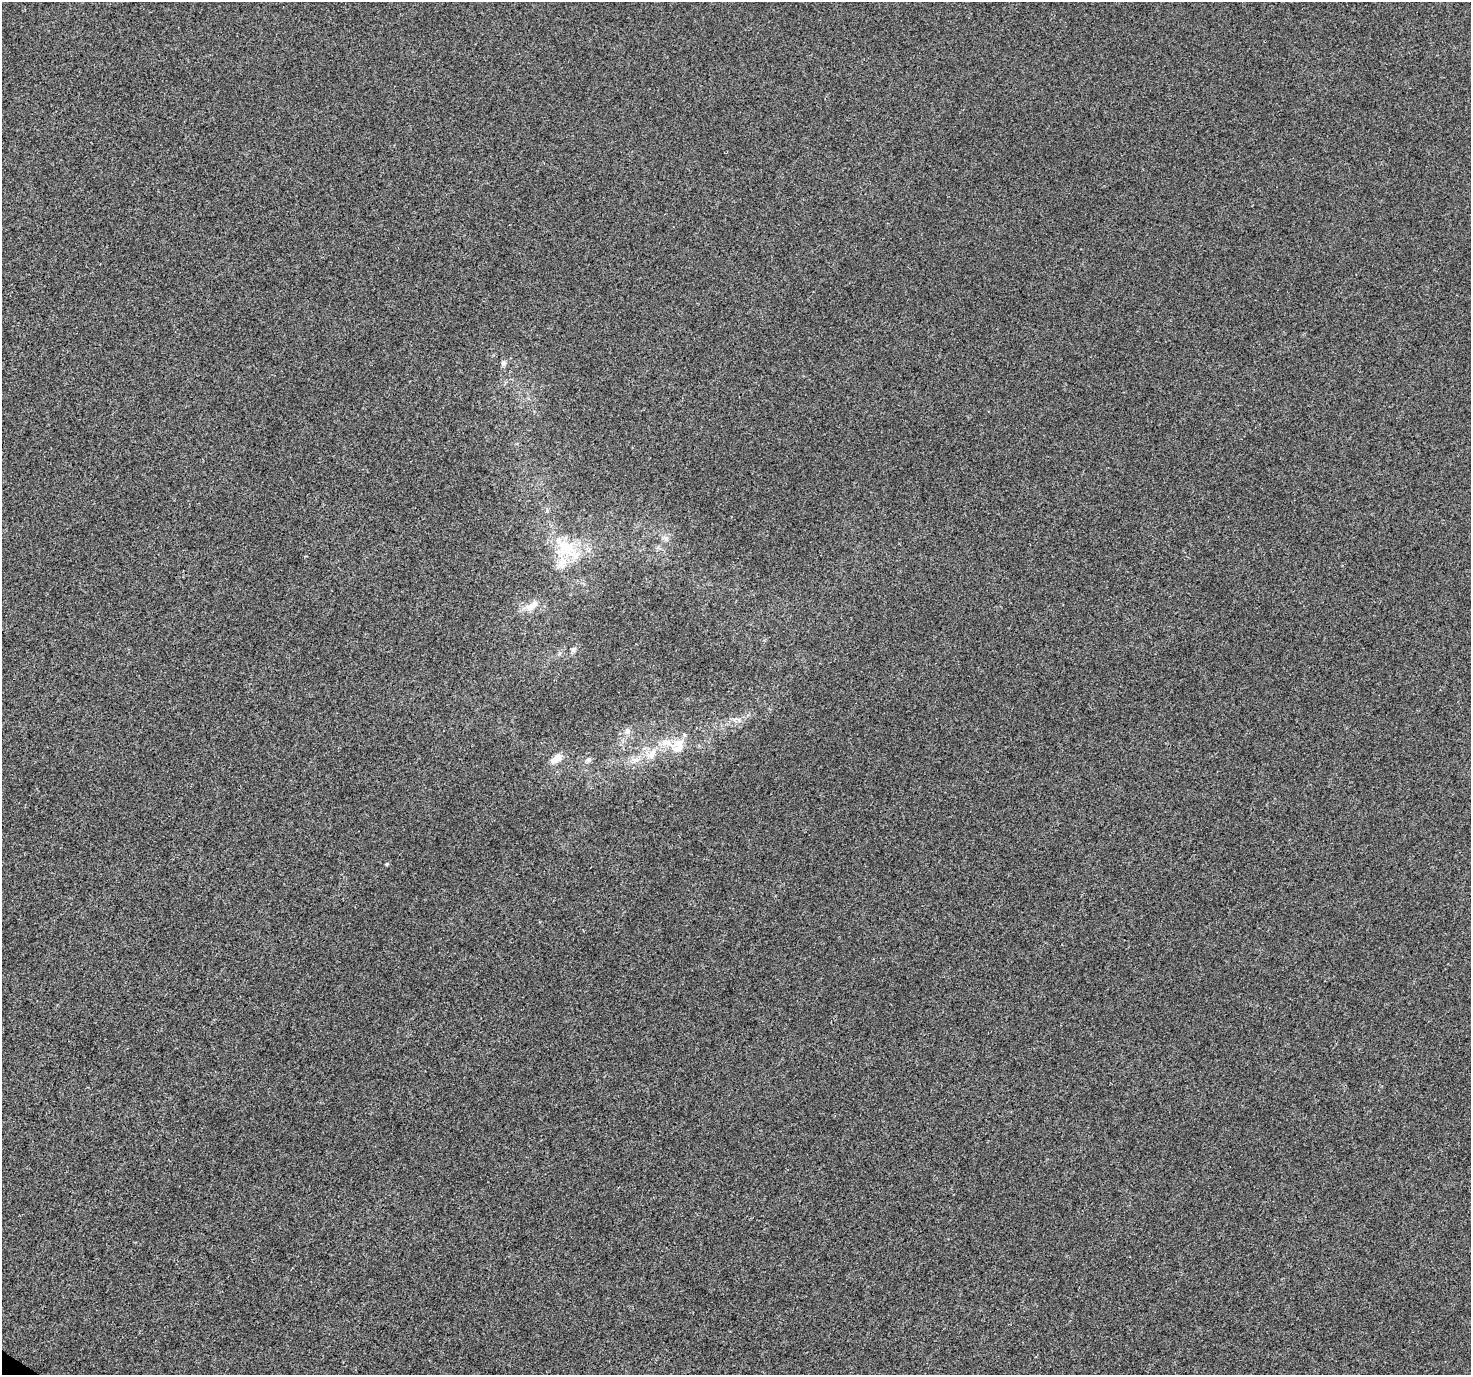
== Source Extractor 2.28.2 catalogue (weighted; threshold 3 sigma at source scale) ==
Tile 7 of 4 x 4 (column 3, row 2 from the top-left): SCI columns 2981-4449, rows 3046-4418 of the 5955 x 6026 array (HDU 1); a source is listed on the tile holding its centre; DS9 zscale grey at full resolution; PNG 1473 x 1377 px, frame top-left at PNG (2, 2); no overlay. Shown black and unused: <1% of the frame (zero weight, under 3 of 4 exposures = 5% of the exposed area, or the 3 px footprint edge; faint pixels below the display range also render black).
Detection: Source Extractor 2.28.2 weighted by HDU 2 'WHT'; one run over the whole footprint, this tile lists its part. Background -4.45e-05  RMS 0.0037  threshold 0.0165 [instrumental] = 3 sigma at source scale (4.5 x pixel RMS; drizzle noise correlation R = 1.50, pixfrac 1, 0.0396/0.0396 arcsec/px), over >= 5 px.
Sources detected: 12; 2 inside a brighter listed object's ellipse — not listed separately; the other 10 listed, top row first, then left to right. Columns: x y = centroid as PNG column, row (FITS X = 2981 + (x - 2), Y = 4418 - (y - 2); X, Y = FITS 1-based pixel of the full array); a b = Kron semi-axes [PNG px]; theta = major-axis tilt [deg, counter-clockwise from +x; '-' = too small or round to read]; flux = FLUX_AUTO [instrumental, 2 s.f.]
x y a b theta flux
503 363 7 7 - 1
563 545 19 14 -27 8.7
562 564 17 12 71 5.2
532 606 21 8 35 3.5
573 650 7 6 - 0.87
627 731 9 6 62 1.4
679 743 15 12 36 4.6
651 754 14 9 40 3.6
589 759 8 5 45 0.82
554 760 12 9 47 2.4
Unlisted compact peaks at least as high as the median listed source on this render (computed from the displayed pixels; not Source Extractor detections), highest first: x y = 387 864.